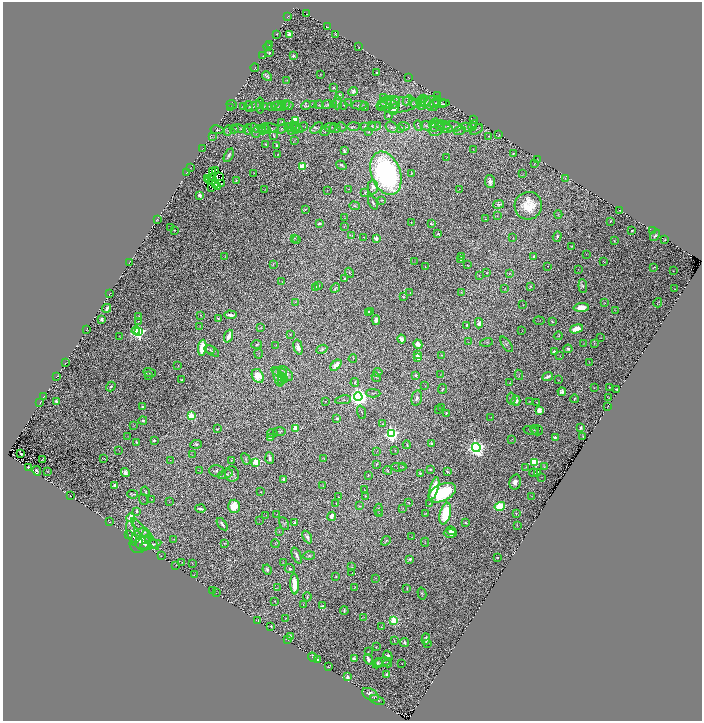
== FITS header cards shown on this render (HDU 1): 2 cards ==
NAXIS1  =                 1399
NAXIS2  =                 1438

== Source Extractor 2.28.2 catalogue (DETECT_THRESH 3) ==
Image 1399 x 1438 px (HDU 1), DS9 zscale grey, zoomed out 1/2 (1 PNG px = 2 x 2 image px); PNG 704 x 723 px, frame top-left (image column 2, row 1438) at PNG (3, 2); each listed source drawn as its Kron ellipse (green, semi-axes under 4 px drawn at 4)
Background 0.0925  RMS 0.011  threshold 0.0331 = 3 sigma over >= 5 px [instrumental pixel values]
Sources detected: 591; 62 cannot appear on this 1/2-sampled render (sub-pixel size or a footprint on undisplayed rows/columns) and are neither listed nor drawn; of the other 529, the 500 brightest by FLUX_AUTO listed and drawn (29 fainter detections omitted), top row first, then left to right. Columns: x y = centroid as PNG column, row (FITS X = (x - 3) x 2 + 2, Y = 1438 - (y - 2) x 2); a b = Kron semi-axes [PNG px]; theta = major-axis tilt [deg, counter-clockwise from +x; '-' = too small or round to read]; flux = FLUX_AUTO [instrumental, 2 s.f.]
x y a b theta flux
307 14 2 1 - 0.63
288 16 2 1 - 0.74
327 27 2 1 - 0.81
289 34 2 2 - 45
336 34 3 2 - 1.3
277 35 2 1 - 0.78
270 45 3 1 - 0.69
268 47 4 1 - 1
359 47 4 2 - 0.88
269 53 2 2 - 11
263 55 2 1 - 0.58
293 56 2 2 - 12
255 68 4 2 - 0.93
377 73 2 2 - 4.7
320 74 2 1 - 1.1
267 76 5 2 - 4.5
408 78 2 1 - 0.68
286 80 3 2 - 0.82
333 87 3 2 - 3.4
353 91 5 4 - 6.8
339 96 3 3 - 9.3
438 96 4 2 - 1.3
383 97 3 2 - 1.2
423 99 3 3 - 1.6
408 100 6 2 45 2.5
392 101 8 4 1 7
424 101 7 5 0 8
437 101 5 2 - 1.5
337 102 7 4 88 4.3
349 102 3 2 - 0.92
382 103 7 4 47 3.5
415 103 6 4 -26 4.9
421 103 7 4 -85 4.5
427 103 7 5 -41 5.5
232 104 5 3 - 2.3
328 104 5 3 - 3.5
390 104 10 3 -5 5.3
432 104 7 7 - 6.9
439 104 11 4 5 5.5
443 104 3 2 - 1.7
279 105 7 3 8 3.1
288 105 5 3 - 3.8
306 105 5 4 - 3.5
314 105 4 1 - 1.1
319 105 5 2 - 1.5
333 105 4 3 - 2.6
343 105 4 1 - 0.95
359 105 7 3 -1 4.1
385 105 8 4 33 2.2
398 105 19 7 4 17
249 106 5 2 - 1.3
260 106 8 2 90 2
264 106 3 2 - 0.93
271 106 4 4 - 1.5
276 106 5 1 - 1.4
283 106 7 3 31 3.2
231 107 4 2 - 1.2
243 107 3 2 - 0.99
254 107 8 2 24 2.4
365 107 4 3 - 2.9
394 109 5 4 - 15
389 115 2 2 - 2.2
295 120 3 3 - 85
474 120 2 1 - 0.66
282 123 4 2 - 3.6
418 125 5 2 - 2.7
432 125 3 2 - 1.3
435 125 7 3 84 3.2
444 125 6 3 -12 4.3
473 125 6 2 64 1.5
353 126 6 3 2 2.9
364 126 3 3 - 1.4
372 126 2 1 - 0.7
374 126 7 3 19 3.1
404 126 6 3 -4 2.8
426 126 6 4 -13 5.5
452 126 9 5 -4 8.8
297 127 7 3 -38 2.7
302 127 6 2 25 1.4
330 127 6 3 -7 2.6
342 127 5 2 - 1.4
392 127 6 5 - 4.1
467 127 6 4 -30 4.8
255 128 8 3 -13 3.8
271 128 8 3 -12 3.3
282 128 6 3 37 2.8
289 128 4 2 - 1
317 128 7 4 39 5
335 128 5 5 - 4.1
437 128 9 6 45 10
444 128 9 4 -14 8.8
234 129 4 3 - 1.8
239 129 7 3 -12 3.6
248 129 5 3 - 2.1
261 129 4 2 - 2
264 129 6 2 64 1.2
295 129 5 3 - 1.6
401 129 3 3 - 1.8
476 129 7 3 31 3.5
217 130 7 4 -10 2.7
228 130 5 4 - 3.1
267 130 3 2 - 1.3
291 131 3 2 - 0.77
325 131 5 2 - 1.6
460 131 6 3 15 3.7
256 132 5 1 - 1
368 132 4 3 - 1.2
499 135 3 2 - 0.85
274 136 3 2 - 1.9
489 136 2 2 - 0.94
212 137 3 1 - 0.58
294 140 4 2 - 0.86
266 144 3 3 - 1.9
277 145 3 2 - 2.2
203 148 2 1 - 0.72
473 149 2 1 - 0.81
344 151 4 2 - 3.2
278 154 2 2 - 1.3
513 154 3 2 - 2.1
229 155 7 3 62 6.2
447 157 3 2 - 0.96
537 159 2 2 - 0.83
534 164 2 1 - 0.72
341 165 5 2 - 3.4
303 166 3 3 - 130
191 168 2 1 - 0.75
216 170 3 2 - 1.6
213 172 3 1 - 4.5
187 173 2 1 - 0.62
254 173 2 1 - 1.2
386 173 22 14 -70 550
412 173 2 1 - 0.9
523 174 3 2 - 0.85
219 176 2 1 - 7.3
211 177 2 1 - 0.66
207 178 3 1 - 1.7
565 178 4 2 - 1.2
210 179 3 2 - 1
236 181 3 2 - 2.3
490 181 6 5 - 14
216 184 3 1 - 2.8
221 184 3 1 - 8.8
217 186 2 1 - 1.2
373 187 7 5 89 16
212 188 2 1 - 3.5
348 189 2 1 - 0.69
459 189 2 2 - 0.85
264 190 2 1 - 0.7
327 190 3 1 - 0.72
365 192 2 2 - 1.8
200 195 2 2 - 48
382 200 3 2 - 2.7
373 203 7 3 -65 4.8
499 205 5 4 - 5.4
354 206 5 3 - 2.9
528 206 14 13 - 65
305 209 4 1 - 1.4
620 210 2 1 - 0.95
558 214 4 3 - 1.8
497 216 2 1 - 0.76
345 218 4 1 - 0.95
157 219 2 2 - 0.96
485 219 2 2 - 0.73
610 221 2 2 - 2.2
411 222 2 1 - 0.76
319 223 4 2 - 2.6
431 224 3 2 - 4.8
344 227 2 2 - 0.8
171 228 2 2 - 5.1
174 230 2 2 - 1.5
632 230 2 2 - 3.3
653 231 4 2 - 1
438 234 2 2 - 6.1
352 235 4 2 - 0.97
655 235 6 4 55 4.9
557 236 5 3 - 4
364 237 3 1 - 0.71
294 238 3 2 - 1.8
376 238 2 2 - 41
513 238 3 1 - 1
297 239 2 1 - 0.86
665 240 3 2 - 3.1
614 241 2 2 - 1.5
572 246 2 1 - 1.1
586 254 2 1 - 0.56
225 256 2 1 - 0.68
462 256 4 1 - 1.7
534 256 2 2 - 13
461 259 3 2 - 1.5
414 261 2 1 - 0.63
129 262 3 1 - 0.67
604 262 2 1 - 0.66
273 264 4 2 - 1.4
468 265 2 1 - 0.74
425 266 3 2 - 0.84
548 266 2 1 - 1.2
654 267 3 1 - 1.6
578 270 4 1 - 0.55
673 271 2 1 - 0.77
349 273 5 2 - 2.2
487 273 3 2 - 1.4
510 273 4 3 - 1.3
479 275 2 1 - 0.56
345 279 2 2 - 13
282 282 2 1 - 0.67
319 285 2 2 - 0.77
531 286 2 2 - 4.1
583 286 7 4 -86 5.3
316 287 2 2 - 3.4
335 288 5 2 - 3.3
505 289 3 2 - 0.92
674 289 2 1 - 0.84
410 292 3 2 - 1.8
461 292 3 2 - 0.69
109 294 3 2 - 1.1
403 297 4 3 - 2.3
295 302 3 2 - 0.76
605 302 2 2 - 0.56
658 303 5 2 - 1.8
523 305 2 2 - 0.7
581 307 7 4 1 28
107 308 5 2 - 9.3
615 310 4 2 - 0.82
370 311 2 2 - 1.6
368 312 3 3 - 3
200 315 4 2 - 1.3
230 315 6 2 -5 8.7
139 317 2 2 - 9.4
219 318 3 2 - 2.2
102 319 3 2 - 4.4
376 320 5 4 - 7.4
139 321 4 2 - 1.6
539 321 5 1 - 0.93
552 322 3 2 - 2.9
479 323 5 3 - 11
467 325 4 2 - 2.8
200 326 3 2 - 0.87
261 327 4 2 - 1.3
87 329 2 1 - 0.74
576 329 7 4 16 43
522 330 3 1 - 0.69
136 331 4 2 - 80
138 332 4 4 - 650
290 334 2 2 - 1.7
120 336 2 1 - 0.79
229 336 6 3 69 17
558 336 4 3 - 1.6
600 337 2 1 - 0.82
402 339 4 3 - 10
468 342 3 2 - 1
486 342 6 2 16 1.9
584 343 3 2 - 0.87
594 343 3 2 - 1
257 344 5 2 - 2.4
418 344 5 3 - 18
506 344 9 3 -54 3.6
276 345 2 2 - 0.73
298 347 8 4 -76 16
202 348 8 4 83 51
210 349 5 4 - 3.1
322 349 6 4 28 4
568 349 4 3 - 6.6
212 351 8 3 -32 3.3
554 351 3 3 - 5.4
259 354 4 1 - 0.94
417 354 3 2 - 5.3
442 355 2 2 - 2.4
560 356 3 2 - 0.95
418 357 2 2 - 56
353 359 4 1 - 0.9
589 362 2 1 - 0.72
65 363 2 1 - 2.1
178 365 3 2 - 1.3
336 365 6 4 43 24
150 372 6 3 -15 2.7
279 372 8 3 -16 3.1
378 372 5 3 - 2.4
286 373 9 5 -43 5.6
148 375 3 2 - 1
415 375 3 3 - 7
440 375 3 2 - 0.96
519 375 5 2 - 1.7
258 376 7 5 -58 45
281 376 3 1 - 0.69
548 376 5 2 - 8.3
56 377 2 1 - 0.76
278 377 10 4 -75 10
376 377 5 2 - 2.5
285 379 4 2 - 1.4
182 380 3 2 - 2
281 380 3 2 - 0.96
559 380 2 1 - 0.57
355 382 4 3 - 4.4
510 383 3 2 - 1.4
425 386 2 1 - 0.57
111 387 5 3 - 3.9
609 387 2 2 - 1.4
594 388 3 2 - 1.1
442 389 5 2 - 2.1
616 389 2 2 - 2.4
562 392 4 4 - 7.9
373 393 7 3 -1 3.2
44 397 2 2 - 1.2
358 397 4 4 - 1900
417 398 8 5 77 7
609 398 3 2 - 1.3
511 399 6 3 -83 3.6
575 399 4 2 - 3.2
343 400 8 3 10 2.2
56 401 2 2 - 34
325 401 2 2 - 1.7
516 401 5 4 - 12
529 401 2 1 - 0.75
40 402 2 1 - 3.5
536 402 2 1 - 0.8
142 406 2 2 - 7.1
608 406 2 1 - 43
442 407 2 2 - 0.92
439 409 2 2 - 0.92
539 410 3 3 - 65
362 412 7 3 -70 2.5
446 413 2 2 - 4.7
191 416 3 3 - 130
491 417 3 1 - 0.75
337 418 2 2 - 9.5
143 420 4 3 - 3.3
383 424 3 2 - 1.6
134 426 3 3 - 1.5
295 428 2 2 - 49
581 428 4 2 - 3.7
217 429 3 2 - 2.2
531 430 7 4 -13 4.4
535 430 5 4 - 3.3
537 430 6 5 - 2.6
279 431 6 3 -1 2.8
272 433 5 3 - 2.6
391 434 4 4 - 710
128 436 2 2 - 0.67
583 436 2 2 - 1.4
555 437 2 2 - 20
270 438 2 2 - 40
154 440 2 2 - 2.6
512 440 3 1 - 0.6
136 442 4 2 - 2.2
432 443 4 3 - 1.9
196 444 6 3 5 4.3
407 445 4 2 - 1.6
476 447 4 4 - 1200
118 450 2 1 - 0.77
395 450 2 1 - 0.58
377 451 2 2 - 0.63
21 453 3 2 - 15
192 455 3 2 - 0.68
270 458 6 3 -86 8.6
42 459 3 1 - 1.2
104 459 3 2 - 0.75
246 459 6 3 -62 3
324 459 3 2 - 1
170 460 3 3 - 1.4
231 461 3 2 - 1.5
256 462 3 3 - 170
534 462 3 3 - 190
376 464 3 2 - 2.3
28 467 4 2 - 8.2
399 467 8 2 -5 1.6
402 467 2 2 - 0.84
526 467 2 1 - 0.85
544 467 4 3 - 1.5
430 469 4 2 - 1.9
387 470 4 3 - 2.7
37 471 5 2 - 5.1
47 471 2 1 - 0.98
200 471 2 1 - 0.57
216 471 7 6 - 5.7
447 471 4 2 - 2.5
538 472 3 2 - 2.1
125 473 4 3 - 12
420 473 2 2 - 3.5
534 473 4 2 - 2.2
225 474 8 3 16 5.4
232 474 8 7 - 7.7
368 475 3 2 - 1.1
541 477 2 1 - 0.67
284 479 3 3 - 8
515 482 7 5 77 13
115 486 2 2 - 55
323 486 2 2 - 0.69
434 488 11 4 74 63
364 490 3 2 - 0.95
145 491 5 3 - 2.3
260 492 2 1 - 1.3
442 493 14 8 25 160
132 494 5 2 - 2.8
70 496 2 1 - 1.1
366 496 4 3 - 2.3
532 496 3 2 - 0.72
339 497 2 1 - 1
143 499 6 1 -72 0.79
151 500 3 2 - 0.89
170 501 3 2 - 1
409 503 2 1 - 1.2
336 504 2 2 - 0.98
430 504 3 2 - 1.4
234 506 6 6 - 41
359 506 3 2 - 2
500 506 5 4 - 93
403 508 2 2 - 1
200 509 5 2 - 6
379 510 6 2 88 2.5
137 511 2 2 - 7.8
426 513 3 3 - 1.6
277 514 2 1 - 0.77
379 514 2 2 - 0.86
445 514 11 5 77 120
516 514 3 2 - 1.6
266 516 3 1 - 0.77
332 516 5 3 - 14
131 518 4 3 - 68
259 521 3 1 - 0.6
110 522 3 2 - 0.72
294 522 2 2 - 5.3
465 523 2 2 - 2.9
222 524 7 3 -52 6.3
284 524 7 4 -64 3.4
517 525 3 2 - 0.93
279 531 2 1 - 0.54
451 531 5 3 - 8.8
132 533 13 3 -76 8.6
450 533 6 4 -2 13
128 534 3 1 - 0.76
145 534 20 3 -50 12
146 537 7 4 87 8
307 537 7 3 -60 8.1
412 537 2 1 - 0.59
148 538 3 2 - 1.2
135 539 4 3 - 2.2
174 539 2 1 - 0.63
140 541 12 9 66 24
386 541 5 3 - 2.5
425 542 4 3 - 1.6
143 543 8 7 - 8
224 543 3 2 - 1.2
275 543 4 2 - 1.5
151 545 11 4 13 7.4
161 556 2 1 - 0.84
297 556 9 3 -68 7.9
309 556 6 4 4 3.3
498 557 2 1 - 1.5
410 559 4 3 - 4.5
182 562 2 2 - 0.95
192 563 2 1 - 0.68
283 563 3 2 - 0.81
176 565 2 1 - 0.63
351 567 3 3 - 1.3
290 569 5 4 - 2.7
267 570 5 3 - 5
352 573 2 1 - 0.55
194 575 2 1 - 1.1
336 576 2 2 - 1.9
375 578 4 1 - 0.68
295 584 10 4 -87 42
355 587 3 2 - 1.2
277 588 2 2 - 0.64
407 589 3 3 - 2.3
213 591 2 1 - 0.56
216 593 2 1 - 0.55
422 594 6 3 -75 3
307 597 5 3 - 3.8
274 601 2 1 - 0.58
303 605 2 1 - 0.81
322 606 4 2 - 2.7
344 611 4 2 - 3
363 617 3 1 - 0.81
286 618 3 2 - 0.82
258 621 3 3 - 1.5
394 621 3 3 - 250
271 626 2 2 - 2.1
381 627 2 2 - 0.93
291 636 4 3 - 5.1
426 639 6 4 87 8.7
288 640 4 3 - 1.5
394 641 3 3 - 1.2
405 643 4 3 - 3.6
427 643 2 2 - 1.8
376 647 3 3 - 1.3
368 652 2 1 - 0.85
388 656 5 3 - 7.8
313 657 5 2 - 1.7
318 659 4 3 - 2.2
354 659 3 3 - 8.6
368 659 5 3 - 7.5
382 662 8 3 13 4.4
377 663 5 4 - 5
388 663 4 3 - 2.9
402 664 2 1 - 0.59
328 667 2 1 - 0.82
387 675 4 3 - 11
348 677 3 2 - 25
370 694 9 5 -30 17
377 700 8 2 -23 2.6
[29 fainter detections neither listed nor drawn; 62 sub-pixel or undisplayed-footprint detections neither listed nor drawn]